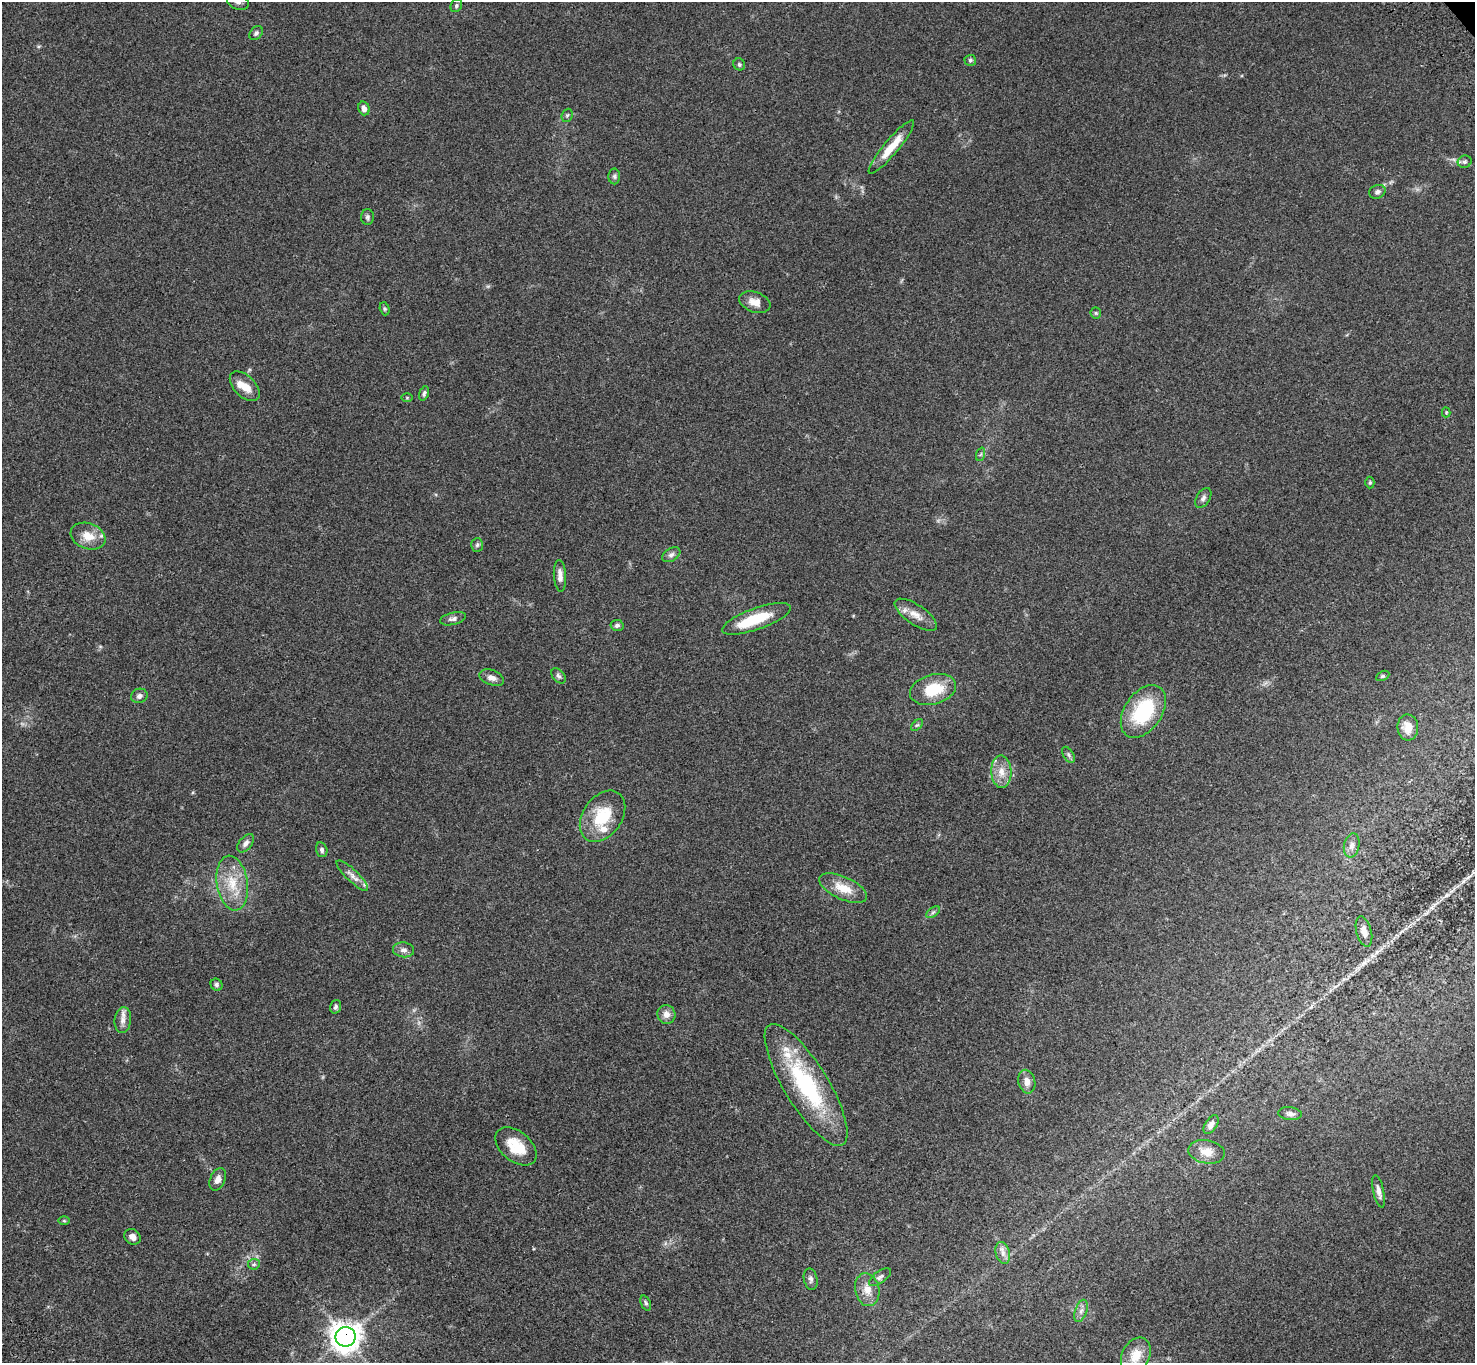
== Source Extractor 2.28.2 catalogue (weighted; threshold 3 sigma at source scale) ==
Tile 7 of 4 x 4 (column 3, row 2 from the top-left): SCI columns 3050-4522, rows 3104-4464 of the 6096 x 6070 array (HDU 1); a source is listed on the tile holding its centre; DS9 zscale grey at full resolution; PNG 1477 x 1365 px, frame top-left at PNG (2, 2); each listed source drawn as its Kron ellipse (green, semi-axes under 4 px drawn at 4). Shown black and unused: <1% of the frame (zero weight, under 3 of 4 exposures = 6% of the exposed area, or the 3 px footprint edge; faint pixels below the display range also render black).
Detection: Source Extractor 2.28.2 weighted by HDU 2 'WHT'; one run over the whole footprint, this tile lists its part. Background 0.0448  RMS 0.0054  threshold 0.0245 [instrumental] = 3 sigma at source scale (4.5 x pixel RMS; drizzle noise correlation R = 1.50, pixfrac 1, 0.05/0.05 arcsec/px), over >= 5 px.
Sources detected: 78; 1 inside a brighter object's white glare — neither listed nor drawn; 4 inside a brighter listed object's ellipse — not listed separately; the other 73 listed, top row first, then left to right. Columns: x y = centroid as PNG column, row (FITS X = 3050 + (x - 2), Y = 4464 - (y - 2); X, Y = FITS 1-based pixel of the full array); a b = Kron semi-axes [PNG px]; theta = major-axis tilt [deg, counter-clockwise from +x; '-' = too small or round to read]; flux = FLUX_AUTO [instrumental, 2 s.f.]
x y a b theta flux
238 2 11 7 -18 2.5
456 6 7 5 62 1.1
256 33 8 6 46 1.3
970 60 6 5 - 0.96
739 64 6 5 - 1
364 108 7 5 -73 2.3
567 115 7 5 67 0.96
891 147 34 7 50 11
1465 162 7 6 - 1.1
614 176 8 6 -89 1.1
1377 192 8 6 21 1.7
367 217 8 6 90 1.2
755 302 16 10 -19 4.8
385 309 7 4 -73 0.81
1096 313 6 5 - 0.79
245 386 18 10 -44 7.1
424 393 7 4 72 1.2
407 398 6 4 0 0.57
1446 412 5 4 - 0.53
981 454 7 4 71 0.88
1370 482 6 4 89 0.75
1203 498 11 6 58 1.8
88 536 18 12 -20 8.4
477 545 7 5 87 1
671 555 10 6 32 1.8
560 576 16 6 -87 3.4
916 615 24 10 -34 6.2
453 619 13 6 14 2
756 619 36 10 19 20
617 625 6 5 - 1.3
559 676 9 6 -49 1.3
1383 676 7 4 26 0.8
492 678 13 7 -20 3
933 689 23 15 15 18
139 696 8 7 - 1.9
1143 711 29 18 56 36
917 725 7 4 43 0.87
1408 727 13 10 -86 5.6
1068 755 9 5 -58 1.1
1001 772 16 10 -87 5.9
603 816 28 19 55 21
246 843 11 6 51 2.2
1352 845 12 7 79 2.7
322 850 7 5 -75 1.4
352 875 21 6 -44 3.6
232 883 27 15 -81 15
843 888 26 11 -25 10
933 912 8 4 36 1.1
1364 932 15 7 -74 3.5
403 950 10 7 -6 2.3
216 985 6 5 - 1.1
336 1007 7 5 72 1.2
666 1014 9 9 - 3.5
123 1020 13 8 84 3.3
1027 1082 12 8 -76 4
806 1085 70 22 -58 58
1290 1114 12 6 -6 1.8
1211 1125 10 6 57 2.5
516 1146 24 15 -40 14
1206 1152 18 11 -10 7
218 1179 12 7 68 3
1379 1191 17 5 -78 2.6
64 1221 6 4 -1 0.58
133 1237 8 7 - 2.6
1003 1253 11 7 -75 2.7
254 1264 6 5 - 0.97
880 1277 13 6 36 1.8
811 1279 11 6 -78 1.7
867 1290 17 12 -79 6.2
646 1303 8 5 -68 1.1
1081 1311 12 6 71 2.2
345 1337 10 10 - 630
1136 1356 19 13 62 10
Overlapping masked pixels (flux is a lower limit): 1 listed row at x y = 345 1337
Isophote crosses this tile's border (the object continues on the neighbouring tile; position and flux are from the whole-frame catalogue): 1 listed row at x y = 238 2